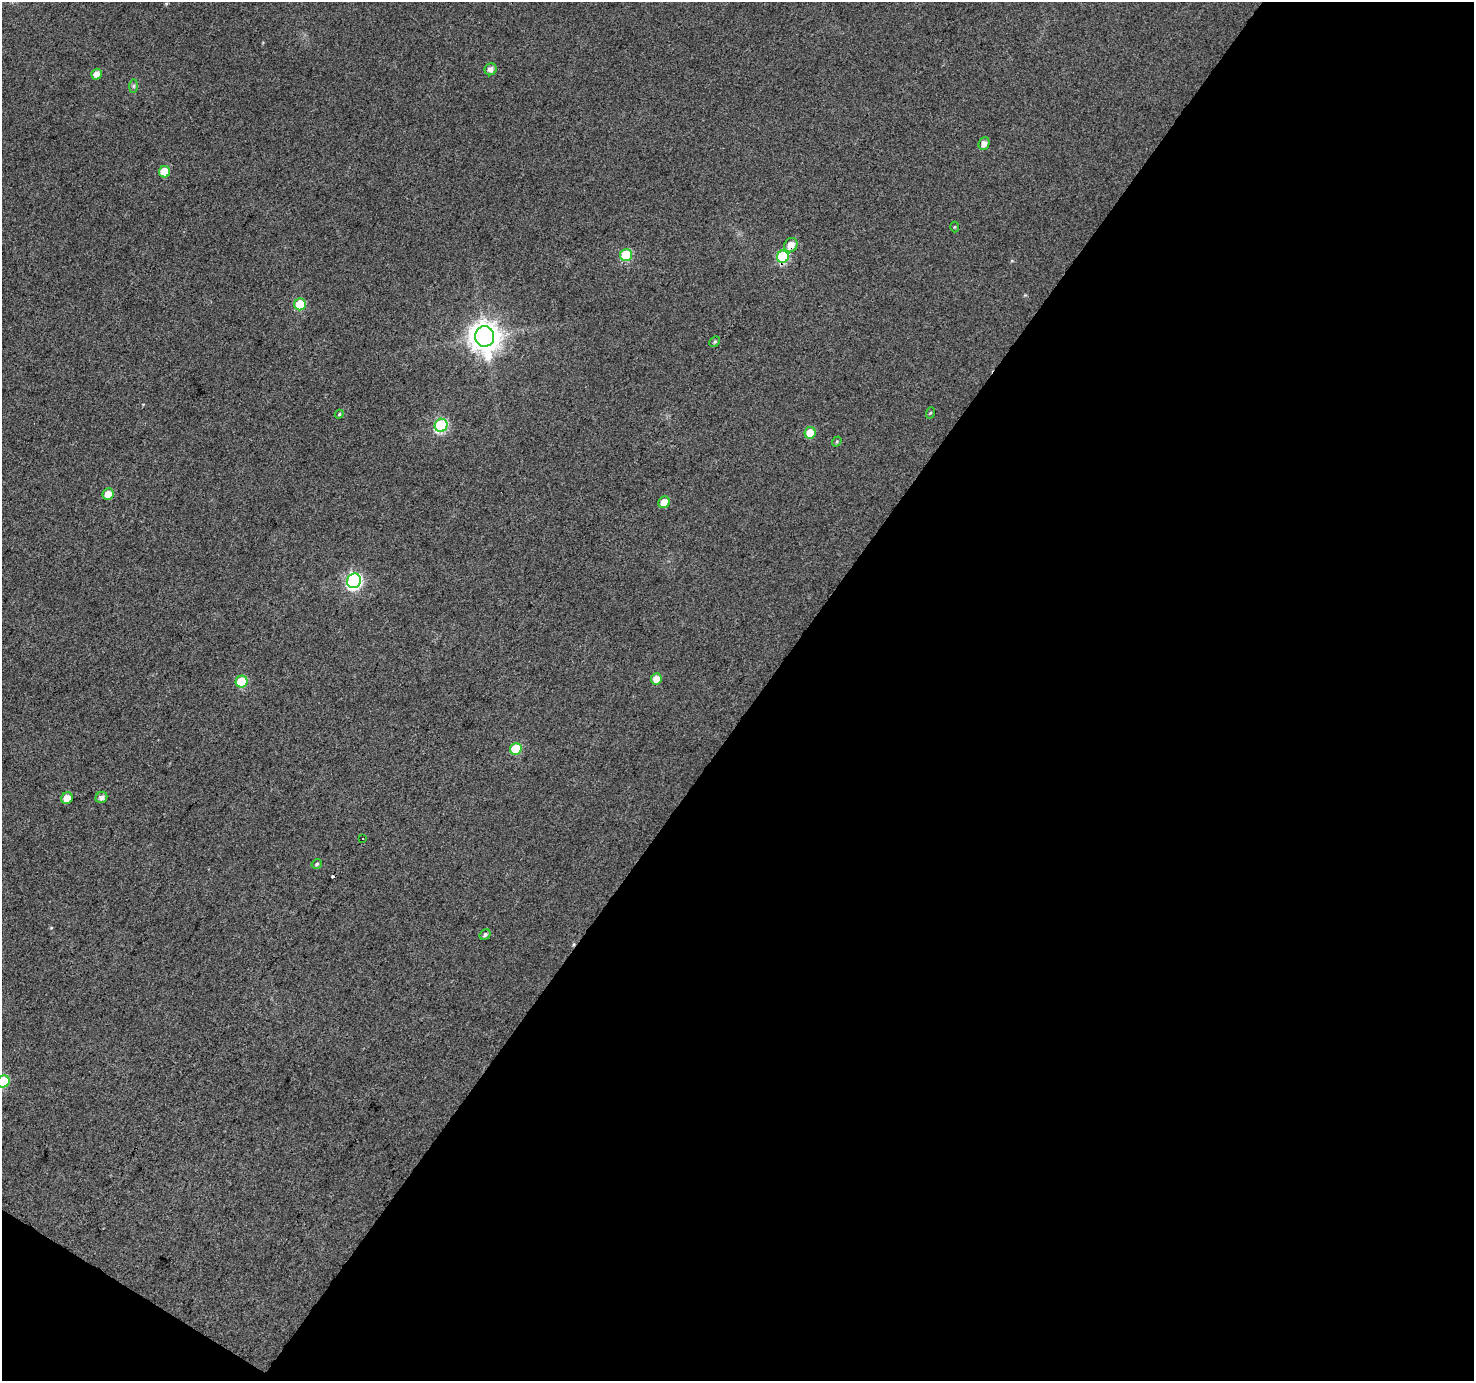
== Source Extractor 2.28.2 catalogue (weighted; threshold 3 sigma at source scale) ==
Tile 4 of 2 x 2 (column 2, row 2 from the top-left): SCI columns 1474-2945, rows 117-1495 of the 2946 x 2973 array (HDU 1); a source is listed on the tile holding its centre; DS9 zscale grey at full resolution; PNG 1476 x 1383 px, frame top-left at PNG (2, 2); each listed source drawn as its Kron ellipse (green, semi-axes under 4 px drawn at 4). Shown black and unused: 50% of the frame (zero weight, under 3 of 4 exposures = <1% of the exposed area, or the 3 px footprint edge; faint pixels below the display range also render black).
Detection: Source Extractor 2.28.2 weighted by HDU 2 'WHT'; one run over the whole footprint, this tile lists its part. Background 0.0818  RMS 0.012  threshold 0.0547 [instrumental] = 3 sigma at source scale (4.5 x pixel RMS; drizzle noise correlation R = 1.50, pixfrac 1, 0.0396/0.0396 arcsec/px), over >= 5 px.
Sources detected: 31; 2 cosmic-ray / hot-pixel residue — neither listed nor drawn; the other 29 listed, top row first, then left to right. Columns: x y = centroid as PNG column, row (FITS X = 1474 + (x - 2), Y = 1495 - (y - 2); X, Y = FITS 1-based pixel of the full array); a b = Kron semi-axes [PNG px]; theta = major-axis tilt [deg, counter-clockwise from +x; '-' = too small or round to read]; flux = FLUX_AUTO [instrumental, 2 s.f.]
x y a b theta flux
491 69 6 6 - 5.8
97 74 5 5 - 9
134 86 7 4 89 2.2
984 144 6 5 - 7.4
165 172 5 5 - 28
955 227 5 3 - 1.3
791 245 7 6 - 13
626 255 6 6 - 73
783 257 6 6 - 91
300 304 6 5 - 44
485 336 10 9 - 1800
715 342 6 4 43 1.9
930 413 6 3 71 1.3
339 414 4 4 - 1.6
441 425 7 6 - 140
810 433 6 5 - 24
837 441 5 4 - 1.5
108 494 6 5 - 13
664 502 6 5 - 14
354 581 7 7 - 240
656 679 5 5 - 12
242 682 6 6 - 48
516 749 6 5 - 36
101 797 6 5 - 5.5
67 798 6 5 - 11
363 838 3 2 - 1.4
317 864 5 4 - 2
485 935 6 5 - 2.8
3 1081 6 6 - 54
Overlapping masked pixels (flux is a lower limit): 2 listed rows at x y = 791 245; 783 257
Isophote crosses this tile's border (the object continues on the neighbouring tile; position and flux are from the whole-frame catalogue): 1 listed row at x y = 3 1081